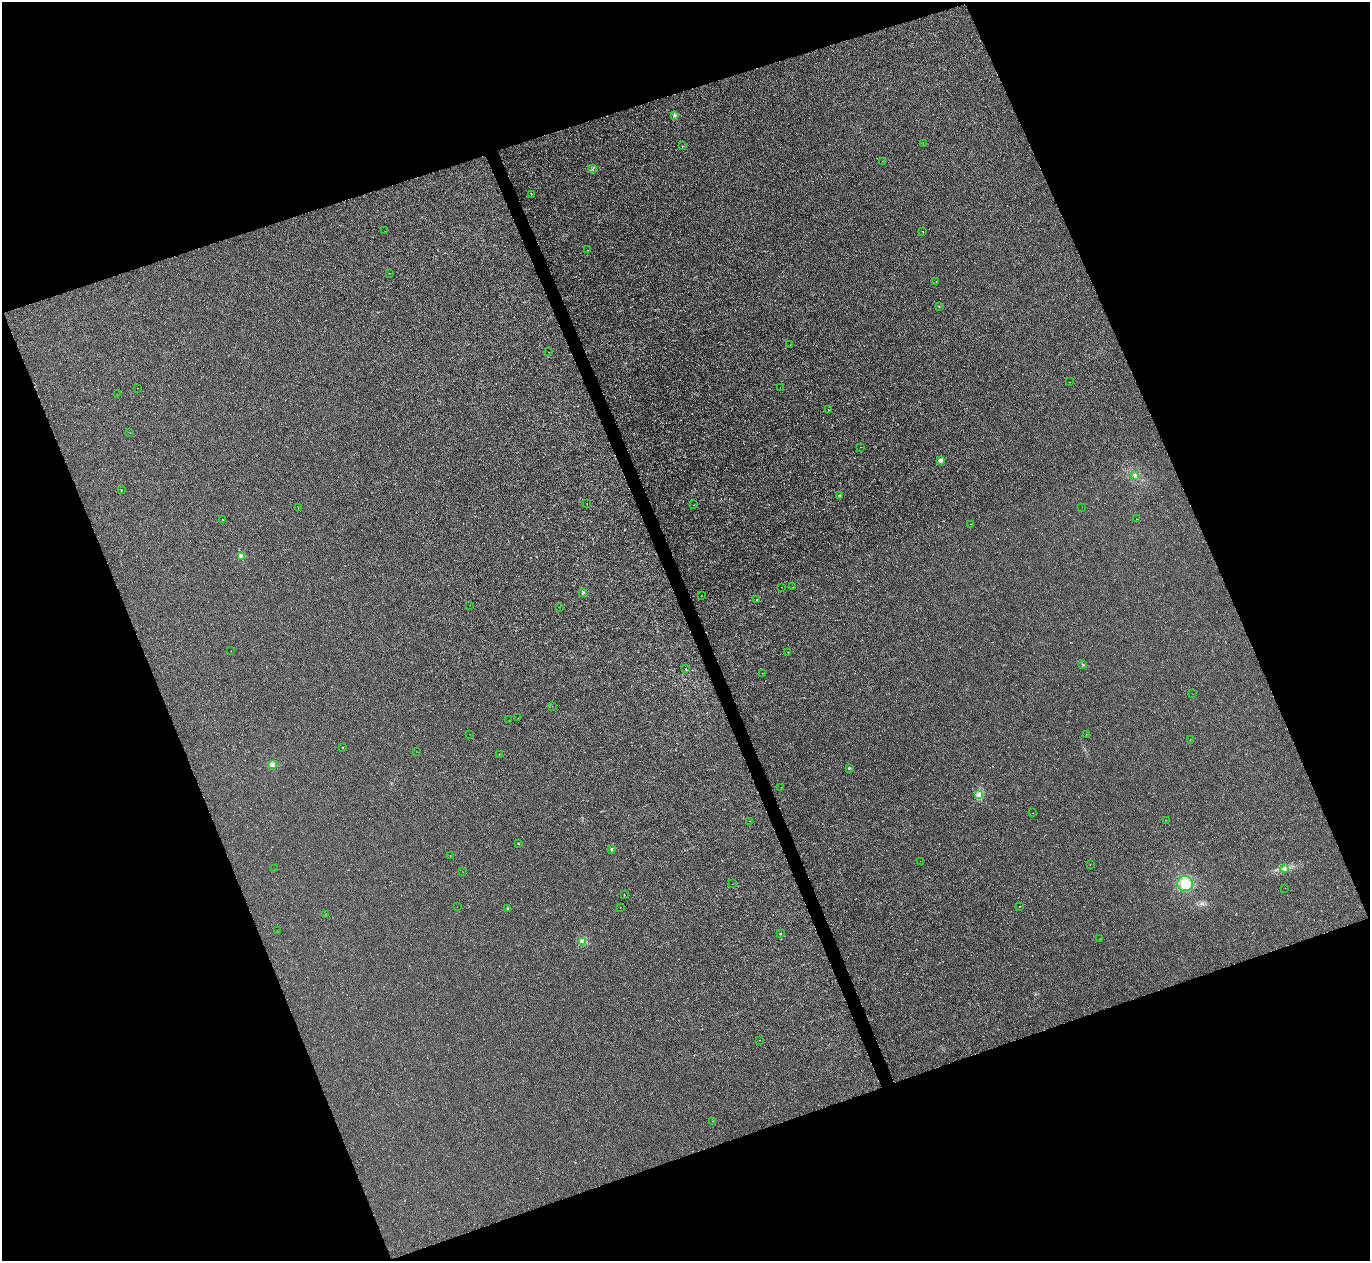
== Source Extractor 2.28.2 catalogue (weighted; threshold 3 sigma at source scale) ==
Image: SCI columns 1-5471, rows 149-5181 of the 5471 x 5459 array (HDU 1 of 3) = the unmasked area's bounding box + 8 px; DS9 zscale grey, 4 x 4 block average (1 PNG px = mean of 4 x 4 image px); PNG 1372 x 1263 px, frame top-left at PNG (2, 2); each listed source drawn as its Kron ellipse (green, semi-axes under 4 px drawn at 4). Shown black and unused: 41% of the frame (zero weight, under 2 of 3 exposures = <1% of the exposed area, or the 3 px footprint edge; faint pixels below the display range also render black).
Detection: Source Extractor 2.28.2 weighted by HDU 2 'WHT'. Background -4.43e-06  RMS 0.0032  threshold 0.0146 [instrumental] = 3 sigma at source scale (4.5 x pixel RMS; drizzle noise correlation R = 1.50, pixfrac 1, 0.05/0.05 arcsec/px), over >= 5 px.
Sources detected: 87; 1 cosmic-ray / hot-pixel residue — neither listed nor drawn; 1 coinciding with a brighter row at this scale — not listed separately; the other 85 listed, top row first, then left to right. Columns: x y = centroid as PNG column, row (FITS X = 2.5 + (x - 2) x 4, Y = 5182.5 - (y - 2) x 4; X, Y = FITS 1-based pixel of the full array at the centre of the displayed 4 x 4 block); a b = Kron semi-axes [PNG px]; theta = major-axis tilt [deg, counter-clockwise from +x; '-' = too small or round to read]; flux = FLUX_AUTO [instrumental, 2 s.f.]
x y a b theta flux
674 115 2 2 - 17
923 144 2 2 - 0.51
682 146 2 2 - 2.4
883 161 2 2 - 0.9
593 169 2 2 - 0.61
531 194 2 2 - 0.79
385 231 2 2 - 0.42
923 231 2 2 - 0.49
588 250 2 2 - 0.69
389 273 2 2 - 0.45
936 281 2 2 - 0.26
939 306 2 2 - 2.1
790 344 2 2 - 0.38
549 352 2 2 - 0.25
1069 382 2 2 - 0.38
780 387 2 2 - 0.26
137 388 2 2 - 0.44
117 394 2 2 - 0.34
828 410 2 2 - 1.9
130 432 2 2 - 0.42
861 447 2 2 - 0.44
940 460 2 2 - 26
1135 475 3 3 - 2.6
121 490 2 2 - 2.1
840 496 2 2 - 3.2
587 503 2 2 - 0.5
694 505 2 2 - 0.3
298 507 2 2 - 0.51
1082 508 2 2 - 0.28
223 519 2 2 - 1
1137 519 2 2 - 0.27
971 524 2 2 - 0.33
242 556 2 2 - 52
782 587 2 2 - 0.48
793 587 2 2 - 0.31
583 592 3 2 - 1.5
701 596 2 2 - 0.46
757 600 2 2 - 1
470 605 2 2 - 0.73
560 607 2 2 - 0.34
231 650 2 2 - 0.62
788 652 2 2 - 0.51
1083 665 2 2 - 0.8
685 669 2 2 - 0.39
762 673 2 2 - 0.9
1193 694 2 2 - 0.24
552 706 2 2 - 1.9
518 718 2 2 - 0.78
509 720 2 2 - 0.6
470 734 2 2 - 0.48
1086 734 2 2 - 0.47
1190 740 2 2 - 0.42
343 748 2 2 - 0.82
416 751 2 2 - 0.42
499 754 2 2 - 0.68
272 764 4 3 - 4.5
849 768 2 2 - 9.1
781 787 2 2 - 0.48
979 794 2 2 - 1.1
1032 813 2 2 - 0.58
1166 820 2 2 - 1
749 821 2 2 - 0.92
518 844 2 2 - 2.8
612 849 2 2 - 7.9
450 856 2 2 - 1.3
920 861 2 2 - 0.53
1090 865 2 2 - 0.37
274 869 2 2 - 0.24
1285 869 4 3 - 4.1
463 872 2 2 - 0.32
732 884 2 2 - 0.5
1185 884 8 7 - 25
1285 888 2 2 - 0.32
624 895 2 2 - 1.6
1019 906 2 2 - 1.2
457 907 2 2 - 0.23
620 907 2 2 - 0.4
508 908 2 2 - 1.3
325 915 2 2 - 0.57
277 931 2 2 - 0.28
780 934 2 2 - 0.99
1100 939 2 2 - 0.3
583 941 2 2 - 1.8
759 1040 2 2 - 0.42
712 1121 2 2 - 1.6
Diffuse or blended objects may show on this block-average render without a row.